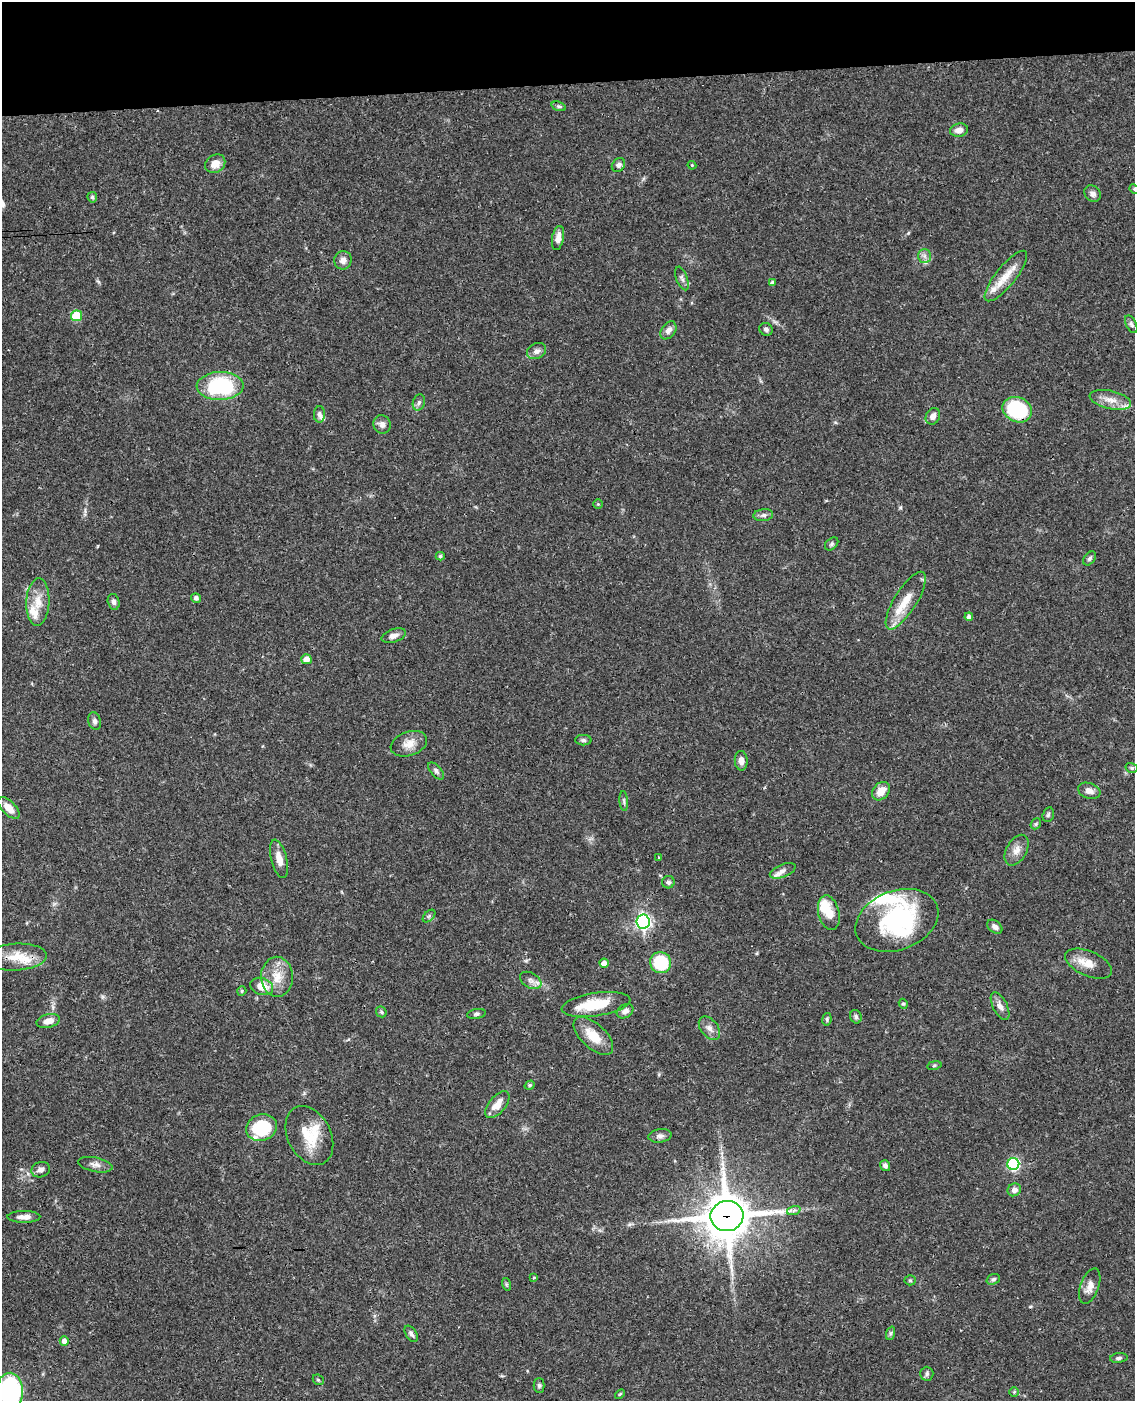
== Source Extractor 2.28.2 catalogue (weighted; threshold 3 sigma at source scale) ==
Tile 3 of 4 x 3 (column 3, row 1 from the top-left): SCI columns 2325-3457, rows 3042-4440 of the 4648 x 4580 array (HDU 1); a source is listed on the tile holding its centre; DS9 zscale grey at full resolution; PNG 1137 x 1403 px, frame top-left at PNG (2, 2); each listed source drawn as its Kron ellipse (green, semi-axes under 4 px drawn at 4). Shown black and unused: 6% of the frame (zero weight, under 3 of 4 exposures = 6% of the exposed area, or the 3 px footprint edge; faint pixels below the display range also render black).
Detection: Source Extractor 2.28.2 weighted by HDU 2 'WHT'; one run over the whole footprint, this tile lists its part. Background 0.0901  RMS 0.0036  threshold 0.0161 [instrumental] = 3 sigma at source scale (4.5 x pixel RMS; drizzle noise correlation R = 1.50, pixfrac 1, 0.05/0.05 arcsec/px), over >= 5 px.
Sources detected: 120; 2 inside a brighter object's white glare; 1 cosmic-ray / hot-pixel residue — neither listed nor drawn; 9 inside a brighter listed object's ellipse — not listed separately; the other 108 listed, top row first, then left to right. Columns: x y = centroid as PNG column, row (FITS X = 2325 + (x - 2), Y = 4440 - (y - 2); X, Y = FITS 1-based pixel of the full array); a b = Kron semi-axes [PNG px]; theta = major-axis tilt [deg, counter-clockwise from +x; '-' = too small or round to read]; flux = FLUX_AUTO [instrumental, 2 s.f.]
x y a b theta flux
559 106 7 4 -19 0.62
959 130 9 6 8 2.5
215 164 10 8 33 3.4
618 165 7 6 - 1.1
692 165 4 4 - 0.35
1134 189 5 4 - 0.43
1093 194 9 7 -45 1.5
92 197 5 4 - 0.86
558 238 12 6 79 2.7
924 256 7 6 - 1.2
343 260 9 8 - 2
1006 276 31 10 51 6.7
682 278 12 5 -69 1.1
772 283 4 4 - 0.92
76 316 5 5 - 15
1131 324 9 5 -65 0.86
766 329 7 6 - 0.95
668 330 10 7 54 1.9
537 351 10 7 28 1.6
220 386 23 14 2 35
1110 400 21 9 -13 4.5
419 402 8 6 73 1
1017 410 15 12 -24 29
319 414 8 5 88 1.1
933 416 8 7 - 2
382 424 9 8 - 1.7
598 504 4 4 - 0.37
763 515 10 6 7 1.2
832 544 8 5 42 0.7
440 556 4 4 - 0.6
1090 558 8 5 52 0.91
196 598 5 4 - 1.1
906 601 33 11 58 7.2
38 602 24 11 87 5.6
114 602 8 6 -75 1.2
969 617 4 4 - 1.2
394 636 12 6 19 1.8
306 659 5 5 - 3.3
95 721 9 6 -74 1.2
583 740 8 5 -2 0.76
409 744 19 12 19 4.1
741 761 10 6 -86 2.2
1132 768 6 5 - 0.62
436 771 10 5 -49 0.97
881 791 10 7 48 4.2
1089 791 11 7 -19 1.9
624 801 10 3 -85 0.76
9 808 14 6 -46 4.4
1048 815 7 5 73 0.71
1036 824 6 5 - 0.57
1017 850 17 10 61 3.1
658 857 3 2 - 0.27
279 859 20 8 -76 3.6
783 871 14 6 22 1.7
668 882 6 6 - 1.2
829 913 17 10 -77 5.4
429 916 7 4 46 0.7
897 920 43 29 21 44
643 922 7 6 - 110
995 927 8 6 -37 1.5
16 957 30 13 4 8
604 963 4 4 - 2.3
661 963 11 10 - 16
1089 964 25 12 -24 5.2
277 977 20 16 -89 6.8
531 980 11 7 -31 1.9
262 986 11 8 -18 5.3
242 991 5 4 - 0.46
596 1004 35 11 9 12
903 1004 5 4 - 0.47
1000 1006 15 7 -63 2.2
625 1011 9 6 32 1.6
381 1012 6 5 - 0.58
476 1014 9 5 10 0.76
856 1017 7 5 -68 0.97
827 1019 6 4 81 0.54
48 1021 12 6 13 3.1
709 1028 13 8 -51 2.2
593 1036 24 12 -43 7.4
934 1065 7 4 9 0.55
530 1085 5 4 - 0.55
497 1105 16 8 51 4.5
261 1128 16 13 19 19
309 1135 31 21 -63 12
660 1136 11 6 7 1.4
1013 1164 6 6 - 47
95 1165 17 7 -11 2
885 1166 6 5 - 1.1
41 1170 9 7 19 1.7
1014 1190 7 6 - 1.7
794 1210 7 4 19 0.76
727 1216 16 15 - 1400
24 1217 16 6 0 2.3
534 1278 4 2 - 0.36
993 1279 7 5 20 0.81
910 1280 5 5 - 0.52
506 1284 6 4 -72 0.51
1090 1286 18 9 70 3.1
891 1333 7 4 71 0.64
411 1334 9 5 -58 1.1
64 1341 4 4 - 1.8
1119 1358 9 5 6 0.8
927 1374 7 6 - 1.1
318 1380 6 4 -43 0.55
539 1385 7 5 -89 0.74
9 1392 19 13 86 54
1014 1392 5 4 - 0.41
620 1394 6 3 44 0.37
Overlapping masked pixels (flux is a lower limit): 3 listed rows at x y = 1017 410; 16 957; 727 1216
Isophote crosses this tile's border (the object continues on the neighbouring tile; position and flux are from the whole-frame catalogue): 2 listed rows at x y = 1134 189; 9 1392